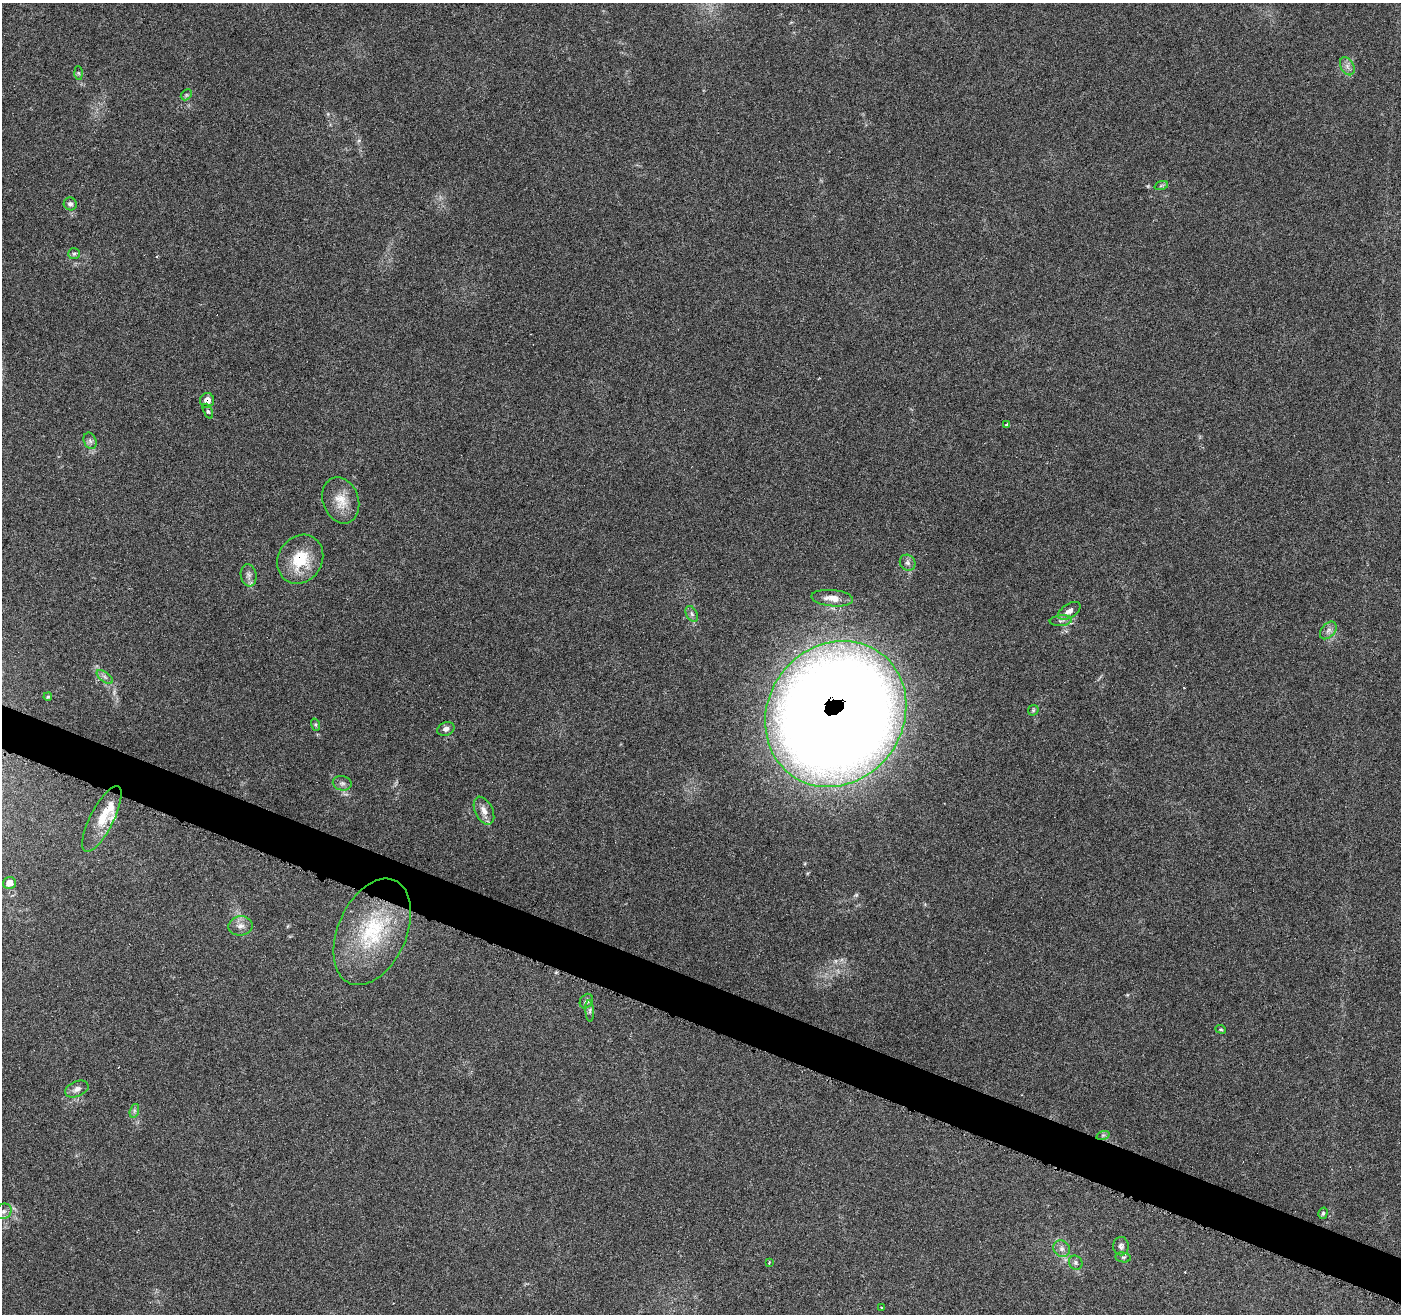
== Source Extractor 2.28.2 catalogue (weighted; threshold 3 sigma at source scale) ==
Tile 6 of 4 x 4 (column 2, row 2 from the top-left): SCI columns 1401-2799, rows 2840-4151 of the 5607 x 5733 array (HDU 1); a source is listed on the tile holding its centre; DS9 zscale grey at full resolution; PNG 1403 x 1316 px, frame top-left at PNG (2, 3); each listed source drawn as its Kron ellipse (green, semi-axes under 4 px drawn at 4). Shown black and unused: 3% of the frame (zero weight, under 4 of 7 exposures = <1% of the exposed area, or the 3 px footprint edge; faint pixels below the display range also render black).
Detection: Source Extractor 2.28.2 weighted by HDU 2 'WHT'; one run over the whole footprint, this tile lists its part. Background 0.0591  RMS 0.0033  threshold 0.0133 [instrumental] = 3 sigma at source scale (4.09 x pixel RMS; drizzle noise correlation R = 1.36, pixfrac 0.8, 0.0396/0.0396 arcsec/px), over >= 5 px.
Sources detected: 54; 6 cosmic-ray / hot-pixel residue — neither listed nor drawn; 3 inside a brighter listed object's ellipse — not listed separately; the other 45 listed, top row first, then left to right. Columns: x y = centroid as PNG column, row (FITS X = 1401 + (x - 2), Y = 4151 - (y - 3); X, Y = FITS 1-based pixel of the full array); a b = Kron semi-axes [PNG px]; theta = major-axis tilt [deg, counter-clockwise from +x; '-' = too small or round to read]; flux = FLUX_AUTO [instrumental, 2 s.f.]
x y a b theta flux
1347 66 10 6 -61 1.4
78 73 6 4 -88 0.49
186 95 6 4 45 0.45
1161 186 7 4 19 0.44
70 204 6 6 - 0.88
74 254 6 5 - 0.62
207 400 7 7 - 2.7
208 411 8 4 -66 0.66
1007 424 3 3 - 0.8
90 441 8 6 -68 0.9
341 500 24 18 -71 5.7
300 559 25 22 57 12
908 563 8 7 - 1.1
249 575 11 8 -81 1.4
832 598 21 8 -5 3.2
1069 611 13 7 32 1.6
692 614 8 5 -60 0.86
1061 621 11 5 5 0.96
1328 630 10 6 49 1.3
105 677 9 4 -36 0.95
48 697 4 3 - 0.39
1033 710 6 5 - 0.45
836 714 76 67 53 880
316 725 6 4 -72 0.46
446 729 9 6 22 1.4
342 783 9 7 -11 1
484 811 15 8 -63 2.3
102 819 36 11 63 6.5
9 883 6 6 - 3.3
240 926 12 9 7 2.2
372 932 56 34 66 30
586 1001 8 6 56 0.93
590 1011 11 4 -86 0.73
1221 1029 5 4 - 0.36
77 1089 12 7 23 1.6
134 1111 7 4 72 0.65
1103 1135 7 4 18 0.51
4 1211 8 7 - 1.2
1323 1213 6 4 73 0.52
1121 1246 9 7 -88 1.2
1062 1249 9 7 -45 1.3
1123 1257 8 5 -8 0.68
769 1263 3 2 - 0.28
1076 1263 7 6 - 0.74
881 1307 3 2 - 0.35
Overlapping masked pixels (flux is a lower limit): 3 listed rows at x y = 207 400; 300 559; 836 714